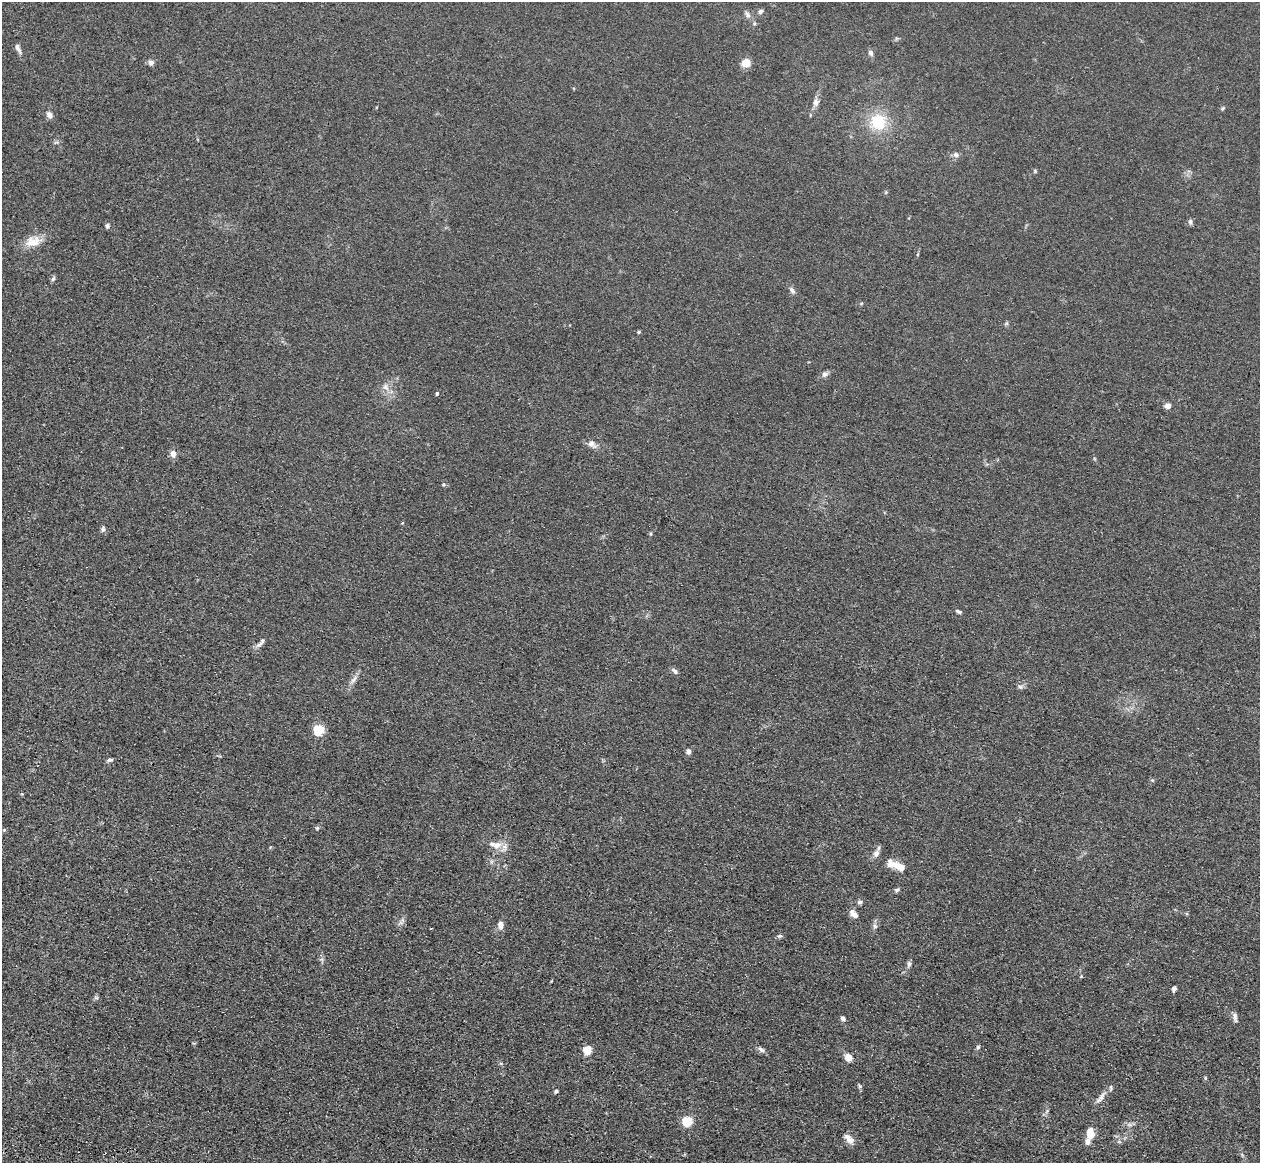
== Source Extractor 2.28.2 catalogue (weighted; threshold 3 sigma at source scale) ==
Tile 7 of 4 x 4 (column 3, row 2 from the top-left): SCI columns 2555-3812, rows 2685-3845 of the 5108 x 5248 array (HDU 1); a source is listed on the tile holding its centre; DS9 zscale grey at full resolution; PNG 1262 x 1165 px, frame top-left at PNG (2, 2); no overlay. Shown black and unused: <1% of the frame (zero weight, under 3 of 4 exposures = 6% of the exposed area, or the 3 px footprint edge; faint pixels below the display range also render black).
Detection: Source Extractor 2.28.2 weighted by HDU 2 'WHT'; one run over the whole footprint, this tile lists its part. Background 0.0613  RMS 0.0074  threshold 0.0333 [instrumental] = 3 sigma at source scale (4.5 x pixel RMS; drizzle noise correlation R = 1.50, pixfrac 1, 0.05/0.05 arcsec/px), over >= 5 px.
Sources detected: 65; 1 inside a brighter listed object's ellipse — not listed separately; the other 64 listed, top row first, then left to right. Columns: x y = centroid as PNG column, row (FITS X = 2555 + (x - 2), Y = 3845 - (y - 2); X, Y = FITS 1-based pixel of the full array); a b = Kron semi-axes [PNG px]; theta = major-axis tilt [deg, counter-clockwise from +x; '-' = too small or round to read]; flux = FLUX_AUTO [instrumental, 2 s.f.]
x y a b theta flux
760 11 6 5 - 1.8
747 15 10 6 -64 2.8
18 48 15 5 -65 2.9
871 53 8 5 -59 2.1
151 63 7 6 - 2.6
746 63 9 8 - 9.8
816 102 11 8 77 3.7
1223 108 5 4 - 0.99
49 115 9 6 -60 3.5
878 122 18 18 - 28
956 155 9 6 -19 2.4
1190 222 8 5 -90 1.6
107 226 7 4 73 1.5
33 242 22 13 9 11
53 279 7 5 62 1.5
792 290 9 6 -52 2.5
639 332 4 4 - 0.9
825 374 8 7 - 2.6
385 387 11 8 -55 4.3
437 393 4 4 - 1.2
1168 406 7 6 - 3.6
592 444 12 8 -36 4.1
173 454 7 6 - 5.2
444 484 5 4 - 1
103 529 8 5 81 1.7
651 534 5 3 - 0.83
959 611 8 4 -24 1.3
261 642 17 5 49 3.1
675 671 9 6 -42 2.1
354 680 14 5 54 3.6
1020 686 7 4 -2 1.6
319 730 5 5 - 55
688 751 6 5 - 2.4
110 760 8 4 11 1.5
1152 780 5 3 - 0.82
317 828 6 5 - 1.3
4 830 4 4 - 0.78
497 845 16 9 11 7.5
876 853 11 7 59 3.7
897 866 25 9 -23 13
897 890 7 5 22 1.5
860 902 6 6 - 1.9
853 914 12 6 -48 4.6
500 925 11 7 -85 3.8
875 926 6 5 - 1.7
780 936 8 4 18 1.3
909 964 9 5 78 1.9
1174 988 5 4 - 2.6
96 998 6 4 -1 1.2
1235 1017 15 5 -77 2.6
843 1018 6 5 - 2.2
978 1047 5 5 - 1.2
587 1050 5 5 - 29
761 1050 12 5 -40 2.3
848 1057 9 8 - 5.5
1205 1078 6 4 -89 0.84
860 1086 5 5 - 1.1
556 1091 5 4 - 1.2
1101 1097 14 7 51 4.5
1047 1111 6 5 - 1.3
687 1122 5 5 - 51
1130 1125 7 4 -18 1.6
1090 1133 10 8 -78 10
849 1139 15 7 -46 5.1